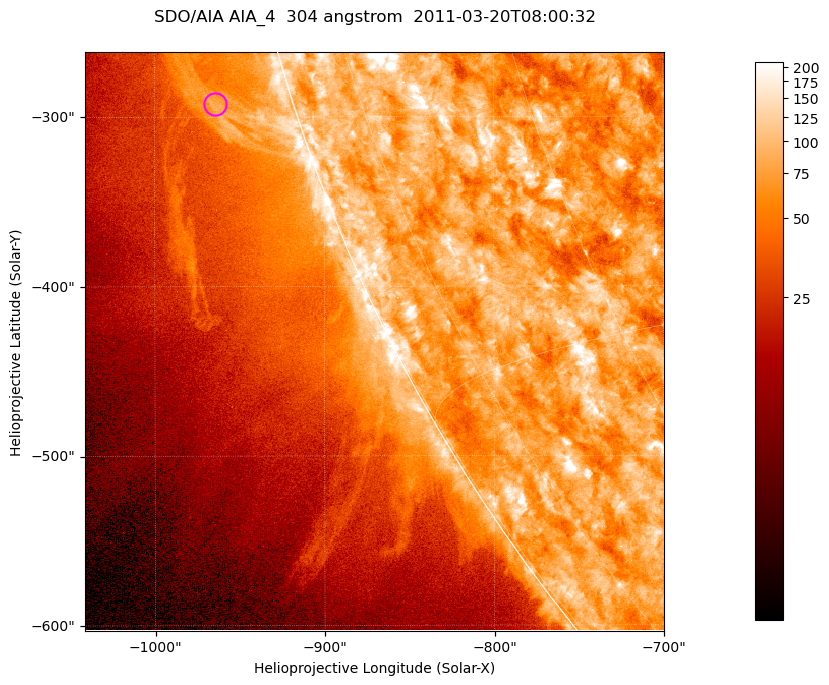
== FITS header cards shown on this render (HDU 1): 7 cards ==
TELESCOP= 'SDO/AIA '           / For AIA: SDO/AIA
INSTRUME= 'AIA_4   '           / For AIA: AIA_ATA1, AIA_ATA2, AIA_ATA3 or AIA_AT
WAVELNTH=                  304 / [angstrom] Wavelength
WAVEUNIT= 'angstrom'           / Wavelength unit: angstrom
DATE-OBS= '2011-03-20T08:00:32.131' / [ISO] Date when observation started; ISO 8
CTYPE1  = 'HPLN-TAN'           / CTYPE1; Typically HPLN
CTYPE2  = 'HPLT-TAN'           / CTYPE2; Typically HPLT

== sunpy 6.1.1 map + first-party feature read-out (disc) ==
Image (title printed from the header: SDO/AIA AIA_4  304 angstrom  2011-03-20T08:00:32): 569 x 569 px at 0.6 arcsec/px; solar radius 964 arcsec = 1605 px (partial field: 1.8% of the solar disc is inside the frame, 45% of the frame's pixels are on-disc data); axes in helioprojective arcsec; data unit not stated in the header (colour bar unlabelled)
Orientation: roll -0.132 deg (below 1 deg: not rotated)
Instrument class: DISC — disc imager (sunpy class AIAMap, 304 A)
Bright regions (active regions / flare kernels): reference = the on-disc median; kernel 5 px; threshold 5 sigma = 124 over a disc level ~78.3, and >= 1.15x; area >= 323 px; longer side >= 7 px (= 4.2 arcsec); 0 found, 0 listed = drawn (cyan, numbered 1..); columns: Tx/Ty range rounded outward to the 2 arcsec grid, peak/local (2 s.f.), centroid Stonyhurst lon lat
Off-limb structures (1.02-1.3 R_sun): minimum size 161 px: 2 found; the strongest spans PA ~105..110 deg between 1.02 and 1.07 R_sun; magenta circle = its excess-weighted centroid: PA ~105 deg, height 1.05 R_sun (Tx ~-964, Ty ~-292 arcsec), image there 2.1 x the reference